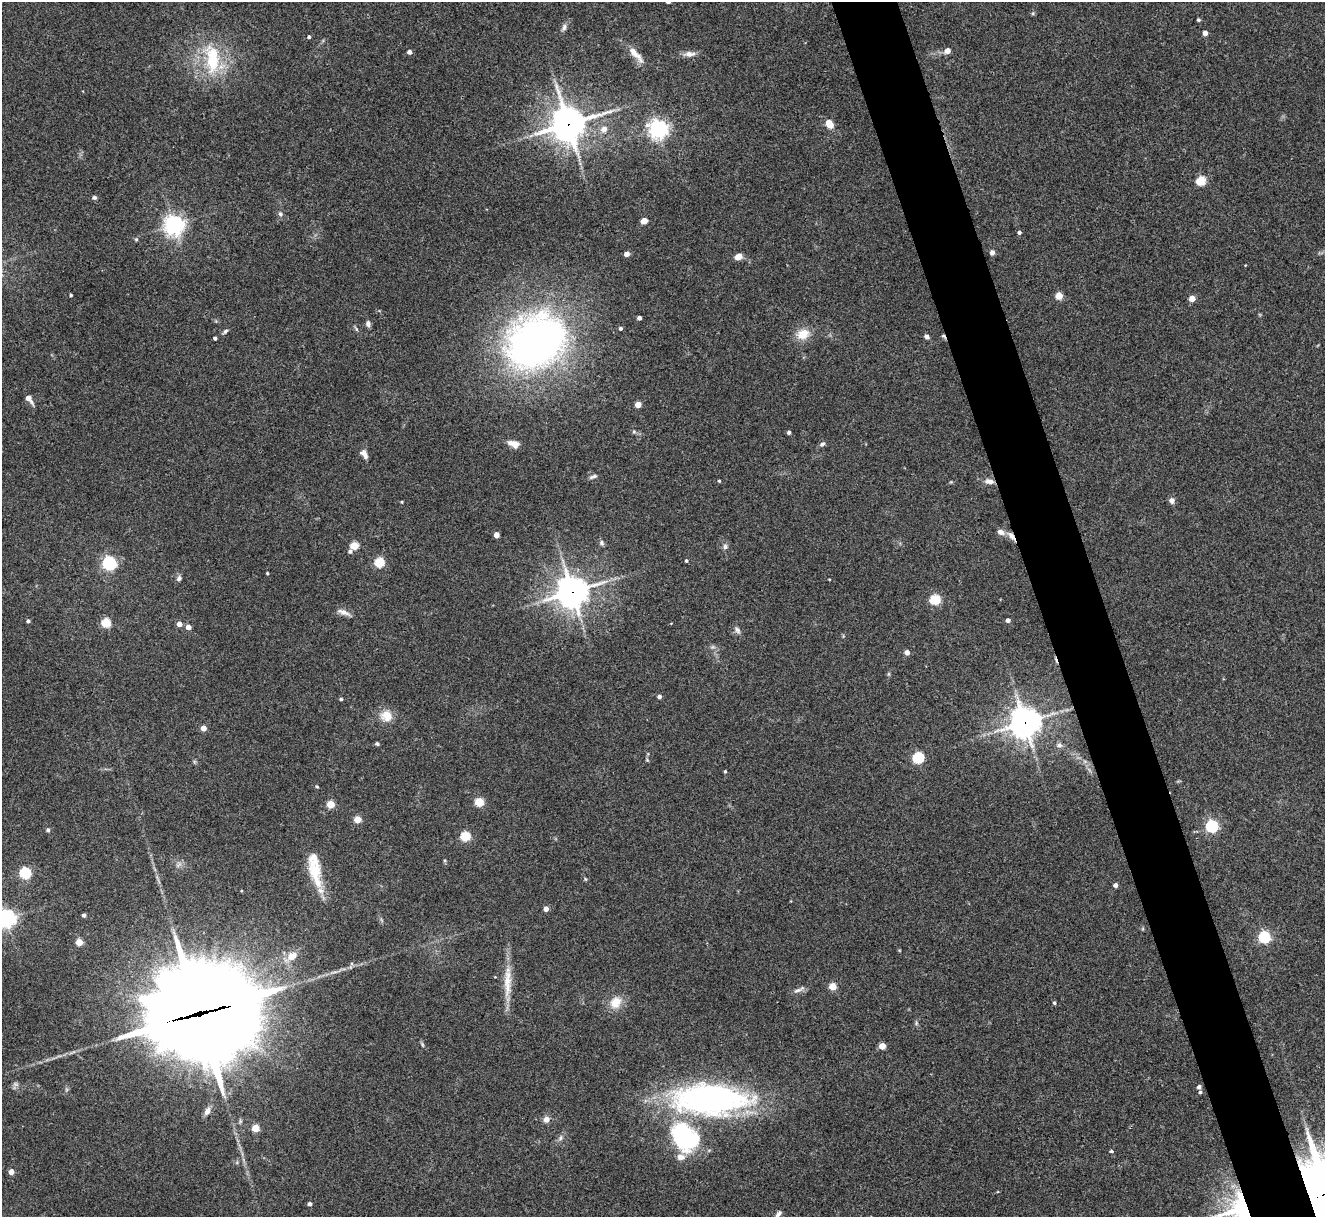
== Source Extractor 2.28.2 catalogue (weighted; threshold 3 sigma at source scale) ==
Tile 6 of 4 x 4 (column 2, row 2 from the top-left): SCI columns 1328-2650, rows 2705-3919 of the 5298 x 5285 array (HDU 1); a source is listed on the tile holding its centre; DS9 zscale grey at full resolution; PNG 1327 x 1219 px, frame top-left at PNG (2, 2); no overlay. Shown black and unused: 5% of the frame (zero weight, under 3 of 4 exposures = <1% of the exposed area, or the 3 px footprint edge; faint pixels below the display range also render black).
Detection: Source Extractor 2.28.2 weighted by HDU 2 'WHT'; one run over the whole footprint, this tile lists its part. Background 0.143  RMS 0.0071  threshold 0.0322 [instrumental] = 3 sigma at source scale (4.5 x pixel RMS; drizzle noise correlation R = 1.50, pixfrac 1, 0.05/0.05 arcsec/px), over >= 5 px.
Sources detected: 125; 1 inside a brighter object's white glare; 1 cosmic-ray / hot-pixel residue — not listed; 3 inside a brighter listed object's ellipse — not listed separately; the other 120 listed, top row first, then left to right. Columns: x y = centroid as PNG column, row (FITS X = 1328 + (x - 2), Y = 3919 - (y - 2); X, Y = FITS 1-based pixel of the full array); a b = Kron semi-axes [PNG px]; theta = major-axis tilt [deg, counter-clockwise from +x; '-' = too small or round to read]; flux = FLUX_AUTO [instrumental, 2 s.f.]
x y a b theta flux
1198 20 4 4 - 1.1
564 27 10 6 81 2.2
1205 33 4 4 - 4.6
309 37 4 4 - 1.3
947 51 5 5 - 5.2
409 52 4 4 - 2.8
636 54 28 8 -48 7.9
689 54 14 7 0 4.4
212 59 44 19 -85 40
568 124 13 12 - 1200
829 124 7 5 -56 17
604 129 7 6 - 5
658 129 7 6 - 370
1201 181 5 5 - 37
94 198 5 5 - 1.6
280 214 6 5 - 1.4
644 221 5 4 - 13
174 225 7 7 - 410
1019 232 4 4 - 1.6
136 239 5 4 - 0.97
992 252 6 5 - 2.5
626 254 4 4 - 4.2
738 257 7 5 31 6.4
71 295 3 3 - 0.96
1059 296 5 5 - 17
1192 298 4 4 - 8.3
639 318 4 4 - 2.6
368 324 7 5 -80 2.4
620 328 4 4 - 1.7
356 329 6 4 -71 1
225 331 8 4 42 1.4
803 334 18 14 22 10
943 336 8 4 -46 1.1
927 337 6 5 - 2.2
215 338 4 3 - 1.5
536 342 77 63 27 290
29 398 8 5 -53 6.9
638 405 4 4 - 10
634 432 6 4 -1 1.1
789 432 4 3 - 1.8
514 444 14 7 -17 6.1
822 444 7 5 28 1.7
364 454 13 7 -55 3.7
593 476 10 5 18 1.7
719 481 3 3 - 0.79
989 481 12 7 -3 4.2
1172 500 7 6 - 2.9
402 502 3 3 - 0.68
1001 532 9 6 -22 3.7
496 535 4 4 - 6.1
1011 536 14 6 -54 4.4
601 543 8 6 -71 1.7
354 546 5 5 - 23
725 547 7 6 - 2.1
350 551 5 5 - 1.6
686 561 4 4 - 1
109 563 6 6 - 150
379 563 5 5 - 43
267 573 3 3 - 0.85
179 578 8 6 57 2
572 592 11 10 - 950
935 600 5 5 - 49
343 612 19 6 -21 4.2
1008 620 4 4 - 2.5
28 621 4 4 - 1.5
106 623 5 5 - 37
179 624 4 4 - 5.5
188 627 4 4 - 6.1
737 630 10 6 -50 2.3
907 652 4 4 - 4.8
659 696 4 4 - 2.2
341 699 4 4 - 1
386 716 16 14 -16 9.3
1025 722 10 10 - 870
203 728 4 4 - 6.3
377 744 4 4 - 1.5
1059 745 8 7 - 2.3
918 758 5 5 - 69
647 760 4 4 - 0.75
725 771 4 3 - 0.93
317 787 4 4 - 0.7
479 802 5 5 - 33
331 804 5 4 - 23
357 819 4 4 - 15
1212 826 5 5 - 100
48 830 4 4 - 1.5
465 836 5 5 - 46
179 864 11 5 45 2.3
315 872 34 16 -71 22
25 873 5 5 - 75
585 879 6 3 -70 0.74
1115 885 4 4 - 2.5
546 909 4 4 - 4.3
84 915 4 4 - 2.1
6 919 6 6 - 360
1264 937 5 5 - 84
79 942 4 4 - 16
291 956 18 11 34 9.5
507 981 26 11 77 12
833 986 5 4 - 17
799 990 18 5 23 2.9
615 1003 16 12 48 11
1054 1003 4 4 - 1.1
200 1013 45 34 9 12000
422 1044 8 3 -71 1.1
882 1046 5 4 - 13
16 1084 8 6 -21 2
1199 1087 5 4 - 2
1200 1092 4 4 - 1.1
710 1099 74 29 -1 230
207 1111 10 6 64 3.7
546 1119 8 7 - 3.7
256 1128 5 4 - 20
684 1137 34 24 -50 86
560 1138 8 6 51 2
1111 1151 4 3 - 1
11 1172 4 4 - 6.4
309 1204 4 4 - 2.2
1241 1211 38 33 -56 99
778 1214 11 5 51 2.4
Overlapping masked pixels (flux is a lower limit): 8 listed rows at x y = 568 124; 943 336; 989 481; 1011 536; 572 592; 1025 722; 200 1013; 1241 1211
Isophote crosses this tile's border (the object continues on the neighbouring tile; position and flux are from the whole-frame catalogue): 3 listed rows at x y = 6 919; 1241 1211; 778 1214